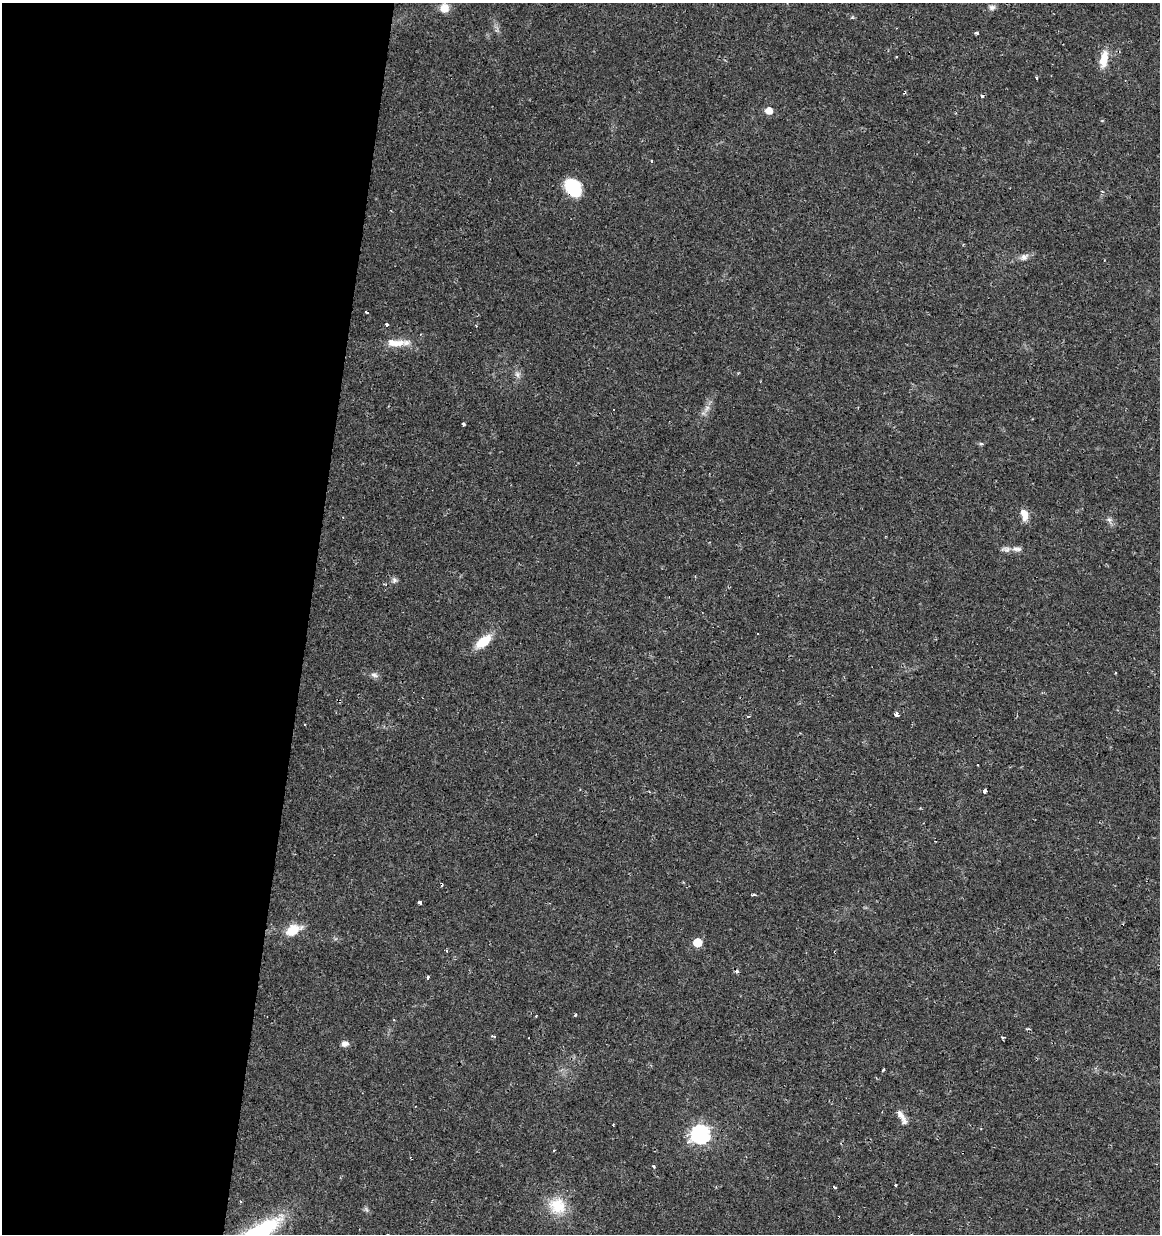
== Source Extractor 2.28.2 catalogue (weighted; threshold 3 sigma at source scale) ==
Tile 5 of 4 x 4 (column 1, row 2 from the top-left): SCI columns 287-1444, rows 2467-3698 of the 5145 x 4941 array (HDU 1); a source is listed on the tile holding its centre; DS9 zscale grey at full resolution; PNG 1162 x 1236 px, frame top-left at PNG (2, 3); no overlay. Shown black and unused: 27% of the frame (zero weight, under 2 of 3 exposures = <1% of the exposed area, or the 3 px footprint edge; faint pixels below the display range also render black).
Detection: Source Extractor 2.28.2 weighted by HDU 2 'WHT'; one run over the whole footprint, this tile lists its part. Background 0.0131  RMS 0.003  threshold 0.0136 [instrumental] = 3 sigma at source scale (4.5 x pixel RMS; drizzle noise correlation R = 1.50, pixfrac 1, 0.0396/0.0396 arcsec/px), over >= 5 px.
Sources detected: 55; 9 cosmic-ray / hot-pixel residue — not listed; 1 inside a brighter listed object's ellipse — not listed separately; the other 45 listed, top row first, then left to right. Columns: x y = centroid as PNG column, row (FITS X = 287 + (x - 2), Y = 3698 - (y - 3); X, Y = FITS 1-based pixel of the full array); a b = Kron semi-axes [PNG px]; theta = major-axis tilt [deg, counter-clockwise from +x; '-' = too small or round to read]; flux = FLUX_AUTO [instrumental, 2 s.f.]
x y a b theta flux
992 7 9 7 13 1
444 8 10 9 - 3.5
852 18 5 4 - 0.5
977 33 4 3 - 1
1104 59 21 9 79 4.9
1036 78 3 2 - 0.68
768 111 7 6 - 3.2
573 188 19 14 -55 12
1024 257 12 8 24 1.5
366 312 3 2 - 0.43
387 325 3 3 - 3.2
476 326 3 2 - 0.22
395 343 26 9 1 4.5
517 374 9 7 -70 1.1
707 408 10 5 55 1.2
463 424 3 3 - 0.81
981 444 6 4 0 0.42
1024 514 15 8 -74 2.9
1109 520 8 6 -67 0.91
1017 549 14 6 -10 1.5
395 580 7 6 - 0.8
483 641 20 9 39 6.7
1116 673 3 2 - 0.3
374 675 11 6 -25 1.1
897 714 5 4 - 3.7
748 716 4 2 - 0.33
305 725 3 2 - 0.36
978 765 2 2 - 0.33
985 791 4 3 - 1.8
753 895 4 3 - 2.4
419 903 4 3 - 2.5
293 930 16 9 26 6.7
697 942 6 6 - 7.1
428 977 3 3 - 1.4
575 1014 3 3 - 0.89
1027 1029 6 3 -6 0.36
494 1036 4 3 - 0.77
344 1044 7 5 2 1.8
883 1070 3 3 - 0.46
902 1117 22 7 -60 2.4
700 1134 8 8 - 82
654 1166 4 3 - 0.45
895 1185 3 2 - 0.27
241 1201 3 3 - 0.5
557 1206 25 22 -26 8.8
Overlapping masked pixels (flux is a lower limit): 1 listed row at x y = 573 188